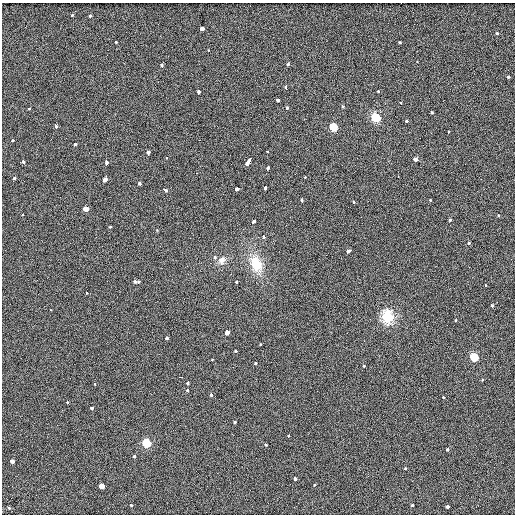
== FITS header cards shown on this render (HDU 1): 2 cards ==
NAXIS1  =                  513 / length of data axis 1
NAXIS2  =                  512 / length of data axis 2

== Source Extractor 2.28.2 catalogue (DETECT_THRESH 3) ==
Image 513 x 512 px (HDU 1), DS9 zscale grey, 1 PNG px = 1 image px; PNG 517 x 516 px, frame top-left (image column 1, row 512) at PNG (2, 3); no overlay
Background 2.62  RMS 5.3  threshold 16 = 3 sigma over >= 5 px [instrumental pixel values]
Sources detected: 102; all 102 listed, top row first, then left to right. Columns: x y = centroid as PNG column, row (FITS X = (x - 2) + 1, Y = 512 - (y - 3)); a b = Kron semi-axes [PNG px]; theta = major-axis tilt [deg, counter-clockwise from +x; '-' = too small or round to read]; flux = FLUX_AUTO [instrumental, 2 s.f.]
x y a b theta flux
72 16 3 3 - 1200
89 16 3 3 - 2000
25 27 2 2 - 2300
202 28 4 3 - 12000
497 34 3 3 - 1900
117 42 3 3 - 1500
400 42 3 3 - 1300
208 50 3 2 - 840
417 62 2 2 - 1300
288 64 3 3 - 1200
162 66 4 3 - 2900
508 77 4 3 - 2000
286 88 4 3 - 3100
378 91 3 3 - 1900
198 92 4 3 - 2700
278 100 3 3 - 3900
401 103 3 3 - 1300
342 106 3 3 - 1200
287 108 3 2 - 2200
29 109 3 2 - 1300
432 113 3 3 - 2500
376 117 6 5 - 15000
406 121 3 3 - 2400
56 127 3 3 - 2000
333 127 6 5 - 7100
449 131 3 3 - 960
12 140 3 3 - 1100
75 144 3 3 - 2000
267 152 3 2 - 1000
148 154 5 3 - 8900
166 158 3 2 - 1400
416 159 5 3 - 5200
23 162 3 3 - 3200
248 162 8 3 58 8900
106 164 4 3 - 8800
267 169 4 3 - 4000
305 177 3 2 - 890
398 177 3 2 - 960
14 178 3 3 - 2000
104 180 4 3 - 14000
139 183 3 3 - 3400
265 187 4 3 - 3500
237 189 4 3 - 8000
165 190 5 3 - 2800
430 200 3 3 - 1200
302 201 4 3 - 2100
353 202 3 3 - 3000
86 209 4 3 - 29000
22 215 3 2 - 780
498 215 3 2 - 950
450 220 3 3 - 2100
253 222 5 3 - 19000
110 227 3 3 - 1300
265 237 3 3 - 4000
306 240 2 2 - 220
468 243 3 3 - 1600
350 250 5 3 - 7700
214 257 3 3 - 2100
222 260 12 9 38 2300
256 264 24 14 -70 9800
134 281 3 3 - 1500
138 282 3 3 - 9900
236 282 3 2 - 1100
486 285 3 2 - 890
87 293 3 2 - 1600
492 305 3 3 - 1600
51 310 3 2 - 550
388 317 6 6 - 41000
455 320 3 3 - 1200
227 332 4 4 - 24000
167 338 3 3 - 2700
364 341 3 3 - 270
261 344 3 2 - 5300
235 351 3 3 - 1700
474 357 5 5 - 9500
212 359 3 3 - 1100
255 363 3 3 - 1800
364 366 3 2 - 1000
181 377 3 2 - 1200
482 380 3 2 - 1300
188 382 4 3 - 2800
95 384 3 3 - 670
188 391 3 3 - 3100
211 394 3 3 - 2400
444 397 3 3 - 1500
68 402 3 2 - 1800
92 408 3 3 - 1800
235 422 3 3 - 1200
289 436 3 2 - 840
146 443 6 5 - 11000
266 445 3 3 - 2400
447 449 3 3 - 1800
134 457 3 3 - 2600
12 461 4 3 - 9700
405 468 3 3 - 1300
295 478 4 3 - 3000
314 485 3 3 - 580
101 486 3 3 - 64000
131 505 3 3 - 880
412 505 3 3 - 2100
448 507 3 3 - 4400
9 508 3 2 - 1400